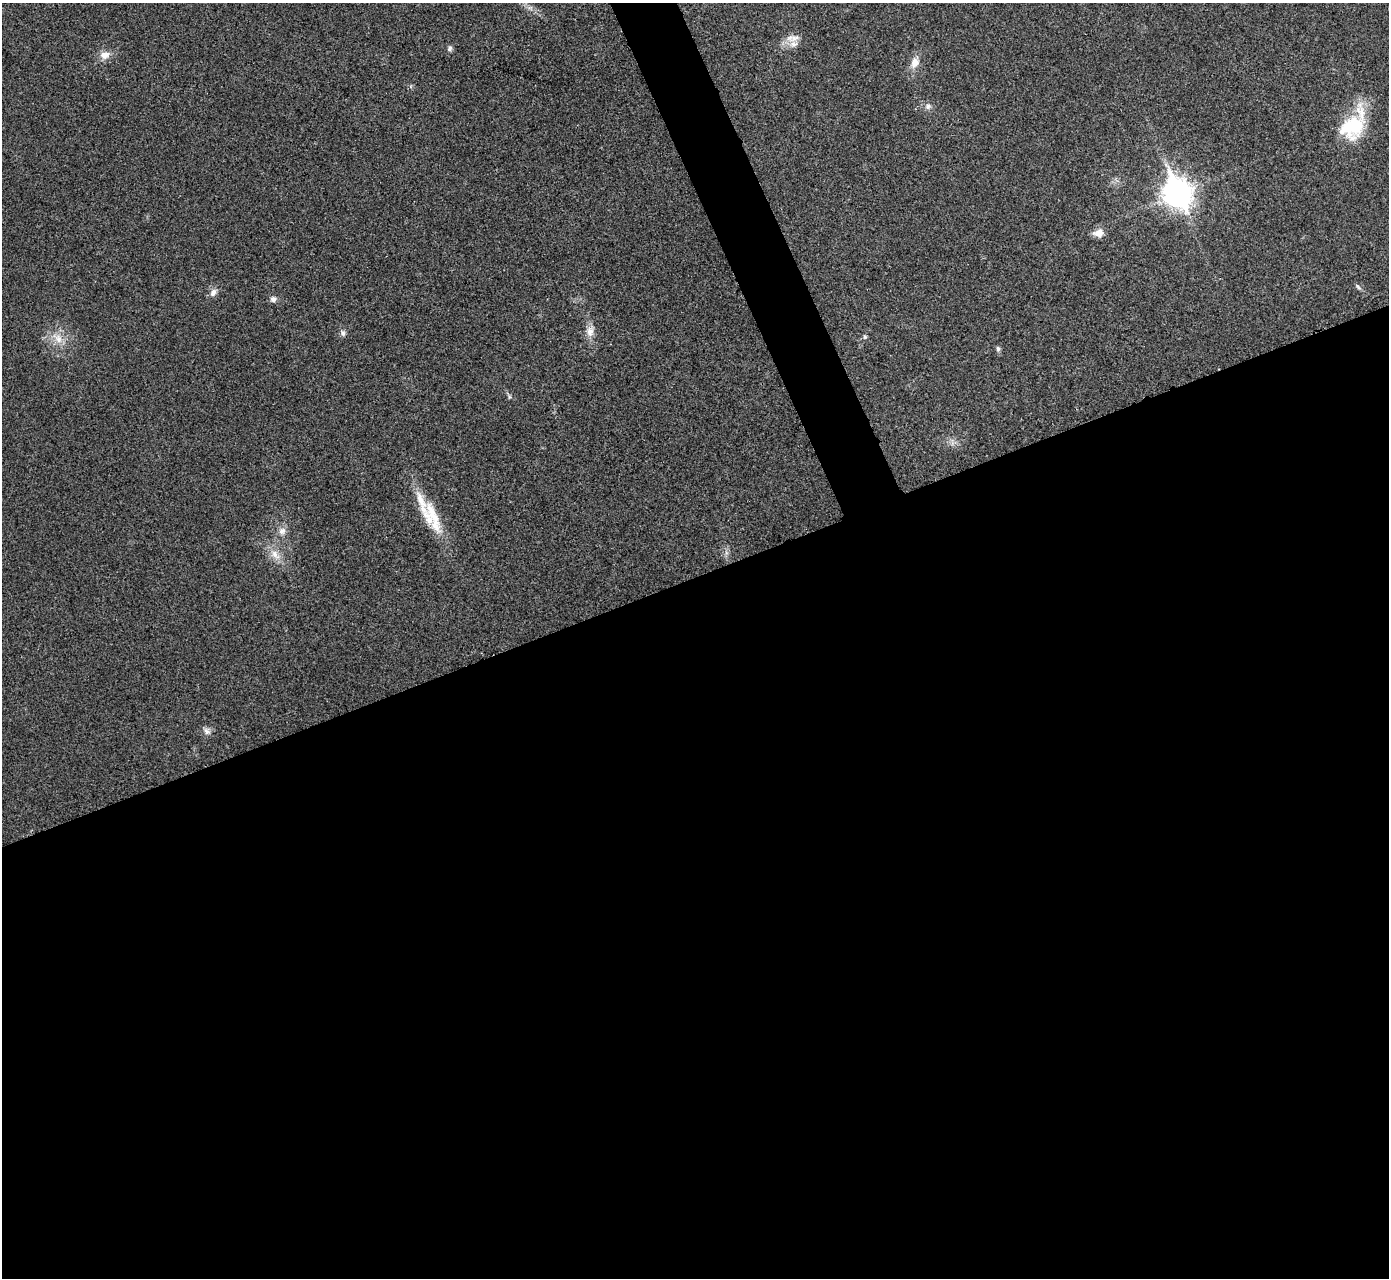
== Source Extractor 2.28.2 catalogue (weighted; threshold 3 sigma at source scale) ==
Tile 15 of 4 x 4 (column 3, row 4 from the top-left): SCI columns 2779-4165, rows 158-1433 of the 5558 x 5547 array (HDU 1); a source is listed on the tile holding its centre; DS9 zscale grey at full resolution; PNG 1391 x 1280 px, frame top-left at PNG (2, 3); no overlay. Shown black and unused: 57% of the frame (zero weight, under 3 of 4 exposures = <1% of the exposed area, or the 3 px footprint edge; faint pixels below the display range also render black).
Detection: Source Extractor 2.28.2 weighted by HDU 2 'WHT'; one run over the whole footprint, this tile lists its part. Background 0.0315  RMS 0.0061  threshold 0.0276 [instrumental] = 3 sigma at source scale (4.5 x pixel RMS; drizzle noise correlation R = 1.50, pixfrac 1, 0.05/0.05 arcsec/px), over >= 5 px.
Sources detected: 24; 1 inside a brighter object's white glare — not listed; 2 inside a brighter listed object's ellipse — not listed separately; the other 21 listed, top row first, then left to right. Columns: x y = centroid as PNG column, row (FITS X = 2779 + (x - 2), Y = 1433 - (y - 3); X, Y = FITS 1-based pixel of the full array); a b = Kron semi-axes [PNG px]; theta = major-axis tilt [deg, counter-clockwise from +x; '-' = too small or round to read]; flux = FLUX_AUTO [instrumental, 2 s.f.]
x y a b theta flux
792 38 20 8 6 5
450 49 8 6 54 1.4
105 55 13 10 14 4.9
915 63 13 10 66 5.4
928 106 8 6 59 1.9
1355 125 37 25 79 31
1177 193 12 9 -65 680
1098 233 13 10 5 4.7
1358 287 9 4 -54 1.1
213 293 11 7 56 3.1
273 299 7 7 - 2.3
590 331 13 10 -86 4.9
343 333 8 7 - 1.8
865 337 5 5 - 1
58 339 15 9 -66 6.3
998 348 7 5 -63 1.2
509 397 6 4 72 0.76
433 514 38 19 -64 21
282 531 10 9 - 3.5
274 554 11 9 -63 4.7
207 731 10 7 -49 2.5